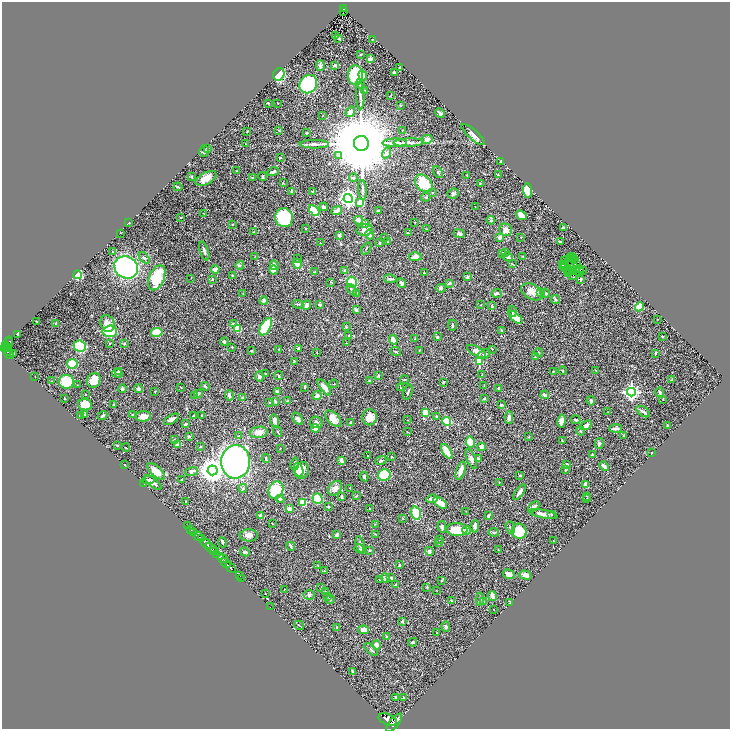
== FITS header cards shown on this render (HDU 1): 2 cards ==
NAXIS1  =                 1456
NAXIS2  =                 1453

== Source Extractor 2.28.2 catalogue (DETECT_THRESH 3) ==
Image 1456 x 1453 px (HDU 1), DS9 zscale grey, zoomed out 1/2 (1 PNG px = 2 x 2 image px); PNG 732 x 731 px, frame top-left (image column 1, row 1453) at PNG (2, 2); each listed source drawn as its Kron ellipse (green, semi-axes under 4 px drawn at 4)
Background 0.578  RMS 0.021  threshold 0.0638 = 3 sigma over >= 5 px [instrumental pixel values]
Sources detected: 474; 24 cannot appear on this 1/2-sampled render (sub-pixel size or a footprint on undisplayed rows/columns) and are neither listed nor drawn; the other 450 listed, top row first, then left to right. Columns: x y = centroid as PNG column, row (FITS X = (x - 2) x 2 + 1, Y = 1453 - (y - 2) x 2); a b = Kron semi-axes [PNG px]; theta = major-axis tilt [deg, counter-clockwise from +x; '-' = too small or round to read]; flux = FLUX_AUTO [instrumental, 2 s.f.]
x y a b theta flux
343 9 3 3 - 79
343 11 2 1 - 35
336 35 3 1 - 1.7
339 38 3 2 - 4.5
372 40 2 1 - 1.9
360 55 3 2 - 4.3
370 59 2 2 - 55
335 65 3 3 - 3.2
320 66 5 3 - 8.6
399 68 2 2 - 4
394 72 2 2 - 6
279 74 6 5 - 120
355 75 10 7 -87 210
363 75 5 4 - 21
308 84 9 8 - 310
360 84 5 4 - 9.4
365 90 2 2 - 2.1
360 95 14 3 -88 14
390 96 3 2 - 1.1
268 103 2 2 - 3.4
277 103 2 1 - 1.4
400 105 2 2 - 1.7
350 112 6 4 55 17
440 113 5 3 - 12
323 116 3 2 - 1.6
279 130 3 2 - 4.2
402 130 2 1 - 1
247 132 4 2 - 2.3
307 133 3 2 - 5
473 135 15 5 -41 22
427 139 6 4 6 20
361 143 7 7 - 76000
395 143 12 3 1 26
409 143 15 3 2 18
245 144 2 1 - 2.4
314 144 14 3 -1 17
207 148 4 3 - 4.7
204 151 6 4 75 11
387 153 5 4 - 14
339 155 3 2 - 3.5
280 158 2 2 - 3.8
500 162 2 2 - 2.7
237 171 2 2 - 3.4
273 172 5 3 - 13
438 172 6 2 -58 4.5
498 174 3 2 - 2.7
467 175 2 2 - 1.7
192 177 3 2 - 3.5
263 177 4 2 - 4.9
206 178 11 6 28 36
252 178 3 2 - 2.5
353 178 4 3 - 8.1
283 183 3 2 - 1.9
424 183 10 7 -45 100
480 184 2 2 - 3
178 187 4 3 - 4.5
362 190 10 4 -88 11
528 190 7 4 -85 110
291 191 4 2 - 2.9
313 191 3 2 - 5
432 193 3 3 - 3.2
453 193 5 5 - 8.9
426 197 4 3 - 4.6
348 199 4 4 - 1500
360 203 4 4 - 49
324 207 4 3 - 9.4
475 207 2 1 - 1.5
314 210 6 3 -47 100
378 210 4 2 - 5.6
336 211 5 3 - 24
204 213 2 1 - 1.4
521 215 5 4 - 23
181 217 2 2 - 4.4
284 218 9 9 - 220
358 220 4 3 - 17
491 220 4 3 - 4.4
415 222 2 2 - 1.6
129 223 2 2 - 3.4
366 223 3 2 - 3.2
232 224 3 2 - 2.4
564 227 4 2 - 6.6
305 229 2 2 - 2.6
427 229 2 2 - 1.5
365 230 8 5 5 22
506 230 6 5 - 20
254 232 3 2 - 2.5
121 233 2 1 - 1.2
409 233 3 2 - 4.1
459 234 6 3 -22 10
339 235 3 3 - 8.5
370 235 5 3 - 7.8
500 237 3 2 - 28
521 237 3 2 - 1.7
384 238 2 2 - 2.5
388 242 3 2 - 3.8
560 242 3 2 - 2.7
320 243 2 1 - 1.1
380 243 3 2 - 4.1
366 248 6 1 55 2.6
204 251 10 3 -71 11
112 252 3 2 - 2.1
505 252 4 3 - 3.8
502 253 3 3 - 5.4
255 256 3 2 - 1.4
415 257 6 4 2 17
508 257 5 3 - 11
523 257 4 2 - 2.1
571 257 2 1 - 4.8
574 257 2 1 - 1.2
144 258 7 4 -51 7.2
570 258 3 1 - 0.21
298 259 4 3 - 3.2
564 260 3 1 - 0.07
575 260 3 1 - 2.3
568 262 2 1 - 0.82
297 264 5 4 - 24
512 264 4 2 - 2.2
577 264 3 1 - 0.24
240 265 4 4 - 5.9
274 265 5 3 - 13
562 265 3 1 - 2
563 266 2 1 - 1.5
126 267 12 10 -30 1000
565 267 3 1 - 2.2
580 268 3 2 - 0.069
215 269 4 3 - 20
273 270 4 3 - 33
570 270 2 2 - 0.33
577 270 3 3 - 3.5
345 271 4 3 - 8.9
580 271 2 1 - 1
582 271 2 1 - 0.56
315 272 3 2 - 5.5
567 272 3 1 - 0.67
573 272 3 1 - 0.99
424 273 2 2 - 2.9
569 274 4 2 - 2.2
77 275 4 4 - 120
232 275 3 2 - 1.8
572 275 2 1 - 0.92
467 276 4 3 - 5.6
157 278 13 7 67 160
191 278 3 2 - 1.2
213 279 3 3 - 3.5
390 279 6 3 -10 8.4
581 279 3 3 - 8.1
331 282 4 2 - 2.2
352 282 5 5 - 110
401 283 5 3 - 6.9
449 283 2 2 - 28
441 288 5 3 - 6.2
352 289 6 3 -44 6.7
532 292 12 7 -27 28
243 293 3 2 - 1.5
496 293 5 3 - 10
541 293 2 2 - 47
545 293 5 3 - 12
356 294 3 2 - 3.4
555 299 4 3 - 5.8
264 301 4 3 - 12
298 304 6 2 -9 4.2
320 304 4 3 - 3.9
306 305 5 3 - 14
481 305 2 1 - 0.87
492 306 3 2 - 8.8
639 307 4 4 - 82
356 310 3 2 - 10
512 311 5 3 - 5.5
515 317 8 4 -42 56
657 319 2 1 - 1.2
37 321 3 2 - 2.3
56 323 3 3 - 5.7
107 323 9 6 -73 33
233 323 3 3 - 3.2
452 325 6 2 -89 4.1
266 327 9 5 61 180
346 327 4 2 - 3.5
238 328 4 3 - 120
501 330 3 2 - 2.5
110 331 7 5 5 130
157 332 6 4 10 97
18 334 3 2 - 3.7
349 335 2 2 - 6.1
662 336 3 3 - 4.4
437 337 3 3 - 7.9
415 339 3 2 - 4
393 340 5 3 - 23
10 341 2 2 - 46
224 342 4 3 - 7
8 343 7 3 78 160
110 343 3 3 - 3.1
125 343 3 3 - 4.1
346 343 2 2 - 2
5 345 2 2 - 210
80 346 6 5 - 310
232 347 3 2 - 1.9
4 348 3 2 - 340
7 348 3 2 - 130
9 348 2 1 - 40
298 348 3 2 - 6.4
492 349 2 2 - 1.6
279 350 2 2 - 1.6
419 350 2 2 - 2.5
7 351 3 2 - 220
251 351 2 2 - 2.5
476 351 10 4 -27 19
317 352 2 2 - 1.9
396 352 5 2 - 4.9
538 352 5 2 - 3.2
655 353 4 2 - 4.3
9 354 5 2 - 170
14 354 3 2 - 3.8
484 354 6 3 25 6.5
535 357 2 2 - 4.4
294 361 3 2 - 3.6
479 362 3 3 - 160
72 364 5 4 - 72
596 370 2 1 - 2.6
553 371 3 2 - 1.7
563 371 4 2 - 2.8
119 372 4 3 - 4.9
117 373 5 3 - 9.8
266 374 3 2 - 6.9
278 375 4 2 - 4.2
481 375 3 2 - 2.1
378 376 2 2 - 4.4
35 377 2 1 - 0.99
259 377 5 4 - 8.5
94 380 8 6 62 41
404 380 4 2 - 2.7
672 380 4 2 - 2.5
52 381 2 2 - 2.2
370 381 4 3 - 4.8
66 382 7 7 - 120
443 382 2 2 - 4.3
333 384 4 2 - 2.8
77 385 2 2 - 1.5
484 385 4 2 - 2.3
205 386 4 3 - 5.9
181 387 3 2 - 1.4
305 387 4 2 - 3.7
324 387 9 3 -53 25
401 388 3 2 - 1.6
498 388 3 3 - 4.9
122 389 4 4 - 5.3
138 389 4 3 - 7.6
155 391 2 2 - 1.6
277 392 4 3 - 7.8
408 392 8 2 72 5.9
631 392 4 4 - 1100
660 392 5 3 - 4.6
199 393 3 3 - 3.4
86 395 2 2 - 1.4
229 395 5 3 - 12
317 395 4 4 - 11
545 395 4 2 - 14
195 396 3 2 - 2.4
243 398 3 3 - 8.5
484 398 3 2 - 5
64 399 2 2 - 3.4
663 399 2 2 - 1.4
288 400 3 3 - 2.8
275 401 3 2 - 6.5
591 401 4 3 - 7.9
270 403 3 2 - 1.7
85 405 7 5 -9 61
114 405 3 2 - 6.5
501 405 3 2 - 7.7
425 412 3 3 - 57
608 412 2 2 - 1.7
643 412 8 3 -35 10
85 415 3 2 - 2.5
103 415 5 3 - 6.3
133 415 3 3 - 5.5
194 415 3 3 - 4.1
202 415 2 2 - 2.7
80 416 3 2 - 3.1
143 416 8 5 3 29
436 416 3 2 - 3.7
370 417 8 7 - 49
509 418 6 3 -87 16
171 419 8 4 30 13
298 419 7 4 -49 16
333 419 10 5 -45 40
407 420 2 2 - 1.7
576 420 5 3 - 5.6
275 421 6 3 -72 21
447 421 5 4 - 170
562 421 6 4 80 20
316 422 6 5 - 11
350 423 3 2 - 5.5
186 424 4 2 - 6.9
586 425 6 4 29 14
667 425 3 2 - 4.4
315 428 4 3 - 13
615 428 6 2 4 14
580 431 4 3 - 3.7
259 432 9 5 10 28
278 432 5 2 - 3.3
407 432 2 2 - 1.6
624 435 3 3 - 3
189 436 3 2 - 6.1
239 436 3 2 - 2.4
529 437 3 2 - 3.1
174 439 3 2 - 2
562 441 3 2 - 3.5
470 442 6 4 -79 59
599 443 5 3 - 11
117 445 3 2 - 3.4
178 445 4 3 - 13
200 447 3 2 - 1.8
481 447 4 4 - 19
126 448 4 2 - 2.1
280 448 2 1 - 1.5
447 451 8 4 -58 58
652 453 2 2 - 4
367 455 2 1 - 1.3
592 455 3 2 - 5.4
391 457 2 2 - 2.8
478 458 4 3 - 5.2
266 459 4 2 - 6.2
471 459 10 4 -66 15
341 461 4 3 - 18
381 461 5 3 - 4.7
235 462 17 14 86 1200
295 464 6 3 80 9.1
567 464 4 3 - 10
124 465 2 1 - 1.5
604 466 5 3 - 14
565 469 3 3 - 2.4
212 470 5 5 - 4100
299 470 7 4 -73 21
461 470 9 4 71 24
156 471 11 5 -43 40
192 471 6 4 20 10
302 471 8 6 66 49
384 475 6 5 - 180
520 475 3 2 - 5.9
364 477 5 3 - 7.3
148 480 6 3 9 6.6
181 480 2 2 - 2
153 482 10 3 -39 17
499 482 2 2 - 1.5
143 483 3 2 - 2
586 484 4 3 - 30
243 488 4 3 - 7
335 488 8 6 52 21
350 488 2 2 - 1.5
276 490 9 7 63 160
519 492 9 3 52 19
356 496 3 2 - 2.7
587 496 3 2 - 1.9
341 497 4 3 - 5.3
280 499 4 4 - 6
317 499 5 5 - 130
432 499 6 4 6 12
587 499 3 2 - 1.9
186 501 2 2 - 3.2
303 502 4 4 - 98
440 503 8 4 -36 68
328 507 2 2 - 3.2
534 507 6 3 43 10
369 508 2 1 - 2.1
289 509 3 3 - 20
466 511 3 2 - 1.9
416 513 6 5 - 93
543 514 14 4 -11 28
260 515 4 3 - 5.6
551 515 3 3 - 3.3
488 516 3 3 - 7.6
403 518 3 2 - 1.6
272 523 3 2 - 1.7
375 524 3 3 - 2.5
187 526 4 2 - 60
475 526 6 3 89 16
442 527 6 4 -79 8.7
510 527 6 3 -71 6.9
191 529 2 2 - 94
457 530 10 6 -2 100
467 530 4 4 - 26
519 531 8 7 - 120
194 532 3 2 - 240
494 532 5 3 - 5.3
376 534 2 2 - 2.6
249 535 9 6 1 23
337 535 3 3 - 8.4
198 536 5 2 - 1100
201 539 3 2 - 430
439 540 3 1 - 1.3
553 541 2 1 - 1.5
222 542 5 2 - 5.6
206 543 7 3 -51 1700
439 543 2 2 - 1.6
360 545 9 3 -75 12
291 546 5 2 - 7.5
211 548 6 3 -21 930
359 549 5 3 - 4.5
370 550 3 2 - 4.5
498 550 3 2 - 1.7
213 551 3 2 - 340
429 551 4 3 - 14
245 552 5 3 - 6.6
217 554 4 3 - 490
220 556 4 2 - 310
223 558 4 2 - 290
225 563 6 2 -45 940
318 565 3 2 - 2.1
399 565 3 2 - 4.4
230 568 6 3 -47 1300
325 571 3 2 - 2.2
509 574 6 4 -26 25
525 575 6 4 -16 24
239 576 3 2 - 34
241 578 2 1 - 24
385 578 5 3 - 10
391 578 2 2 - 13
380 579 3 2 - 3.1
441 580 3 3 - 2.7
395 585 3 2 - 1.9
427 587 4 3 - 3.5
321 588 3 1 - 1.7
284 589 2 1 - 1.5
436 590 2 1 - 1.1
326 592 3 3 - 4.4
265 594 2 1 - 1.2
309 595 5 5 - 8.3
327 596 4 3 - 4.8
492 596 5 3 - 24
330 599 4 4 - 6.1
480 599 6 3 86 8.6
451 600 3 2 - 3.4
483 602 3 3 - 5.8
510 602 3 2 - 2.9
270 607 2 1 - 54
494 609 2 2 - 1.6
402 621 2 2 - 13
299 625 5 1 - 2.3
337 627 2 2 - 2.7
446 627 5 3 - 5.3
364 630 5 3 - 24
437 633 2 2 - 1.5
386 637 3 3 - 3.4
412 642 4 2 - 5.8
376 645 4 4 - 34
371 649 8 3 -44 6.9
353 672 4 2 - 7.2
396 697 3 2 - 4.9
403 697 4 2 - 3.2
388 719 9 5 -21 3900
394 723 11 4 51 3800
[24 sub-pixel or undisplayed-footprint detections neither listed nor drawn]